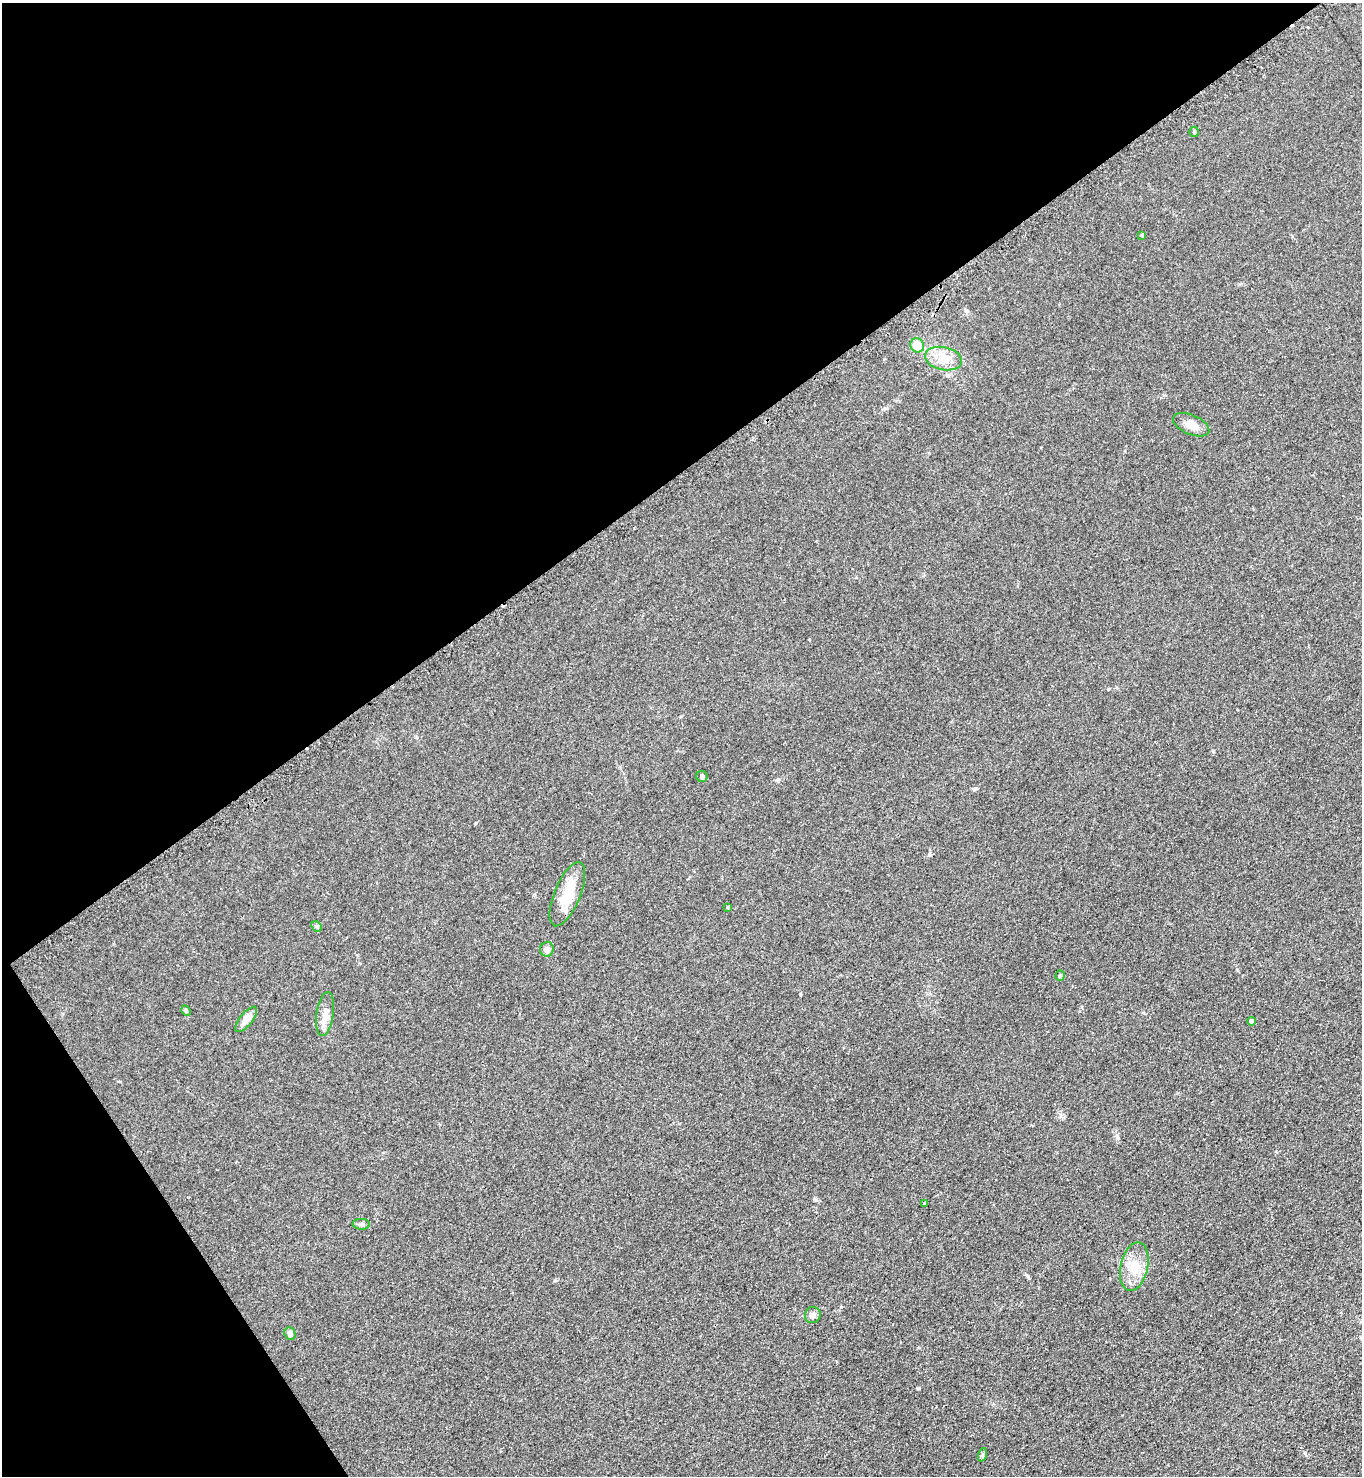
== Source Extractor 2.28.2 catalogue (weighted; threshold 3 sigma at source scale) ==
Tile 5 of 4 x 4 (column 1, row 2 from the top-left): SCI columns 160-1519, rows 2967-4440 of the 5906 x 5921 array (HDU 1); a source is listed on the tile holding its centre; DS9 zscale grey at full resolution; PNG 1364 x 1478 px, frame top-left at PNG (2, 3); each listed source drawn as its Kron ellipse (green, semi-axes under 4 px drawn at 4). Shown black and unused: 36% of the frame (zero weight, under 2 of 3 exposures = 2% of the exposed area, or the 3 px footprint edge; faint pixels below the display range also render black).
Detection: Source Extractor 2.28.2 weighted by HDU 2 'WHT'; one run over the whole footprint, this tile lists its part. Background 0.1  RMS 0.012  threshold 0.0523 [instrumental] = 3 sigma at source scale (4.5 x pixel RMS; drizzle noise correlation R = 1.50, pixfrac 1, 0.05/0.05 arcsec/px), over >= 5 px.
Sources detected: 24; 2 cosmic-ray / hot-pixel residue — neither listed nor drawn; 1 inside a brighter listed object's ellipse — not listed separately; the other 21 listed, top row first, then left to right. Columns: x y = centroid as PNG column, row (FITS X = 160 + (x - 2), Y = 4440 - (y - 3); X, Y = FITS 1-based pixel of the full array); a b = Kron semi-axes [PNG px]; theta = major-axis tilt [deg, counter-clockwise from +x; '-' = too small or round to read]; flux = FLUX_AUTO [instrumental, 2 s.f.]
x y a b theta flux
1194 132 5 5 - 1.4
1142 235 4 4 - 1.7
917 345 7 6 - 17
944 359 19 11 -12 16
1191 425 19 9 -23 11
702 776 5 5 - 2.5
567 894 34 13 68 34
728 907 4 3 - 1.6
316 926 6 4 -42 1.7
547 949 7 7 - 4.5
1060 976 5 4 - 1.7
186 1010 5 4 - 2
325 1014 22 8 81 10
246 1019 15 6 51 11
1251 1021 4 4 - 6
924 1203 3 3 - 3.5
361 1224 9 5 -2 2.7
1134 1267 25 13 78 22
813 1315 8 8 - 4.5
290 1334 6 5 - 4.3
982 1455 7 4 72 1.8
Unlisted compact peaks at least as high as the median listed source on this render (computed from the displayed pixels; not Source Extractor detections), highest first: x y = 918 1388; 1213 751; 1305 1453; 800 994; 930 855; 1117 1136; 976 788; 1237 970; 841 1307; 1028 1277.